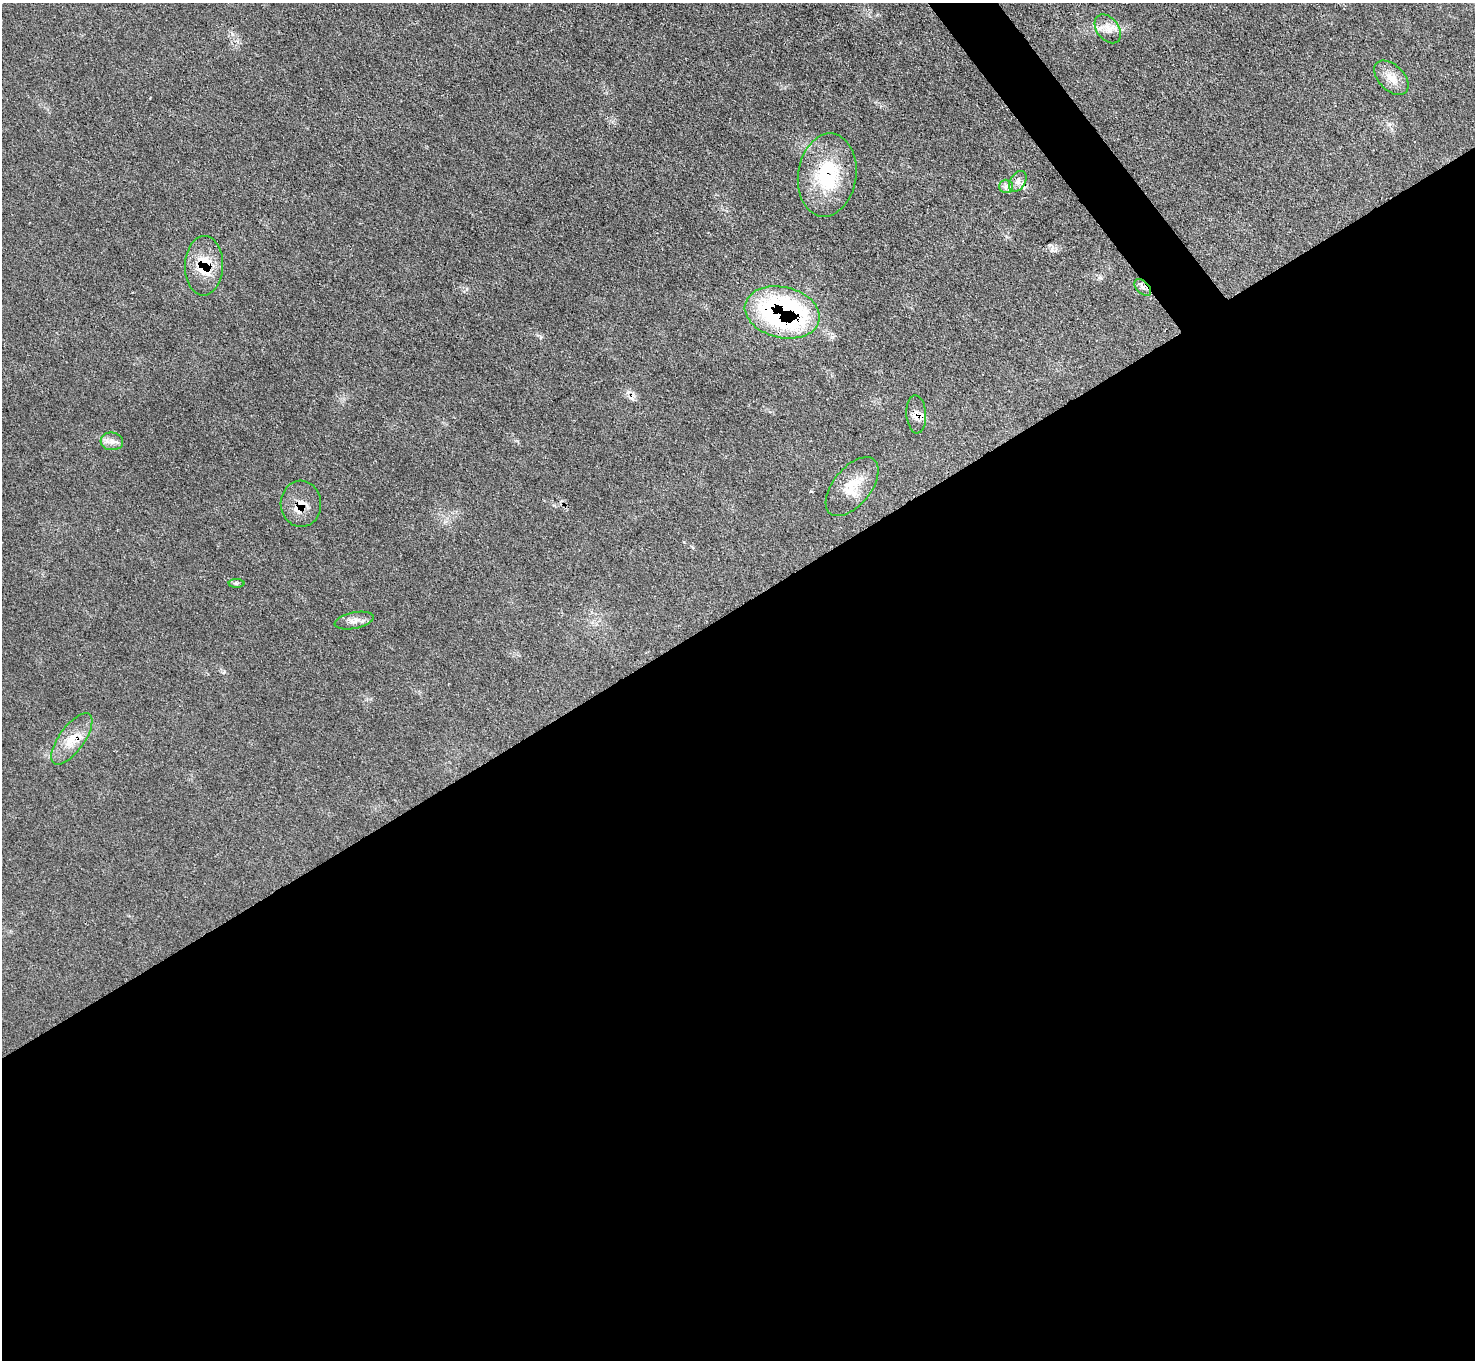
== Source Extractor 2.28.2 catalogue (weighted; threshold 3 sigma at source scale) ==
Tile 15 of 4 x 4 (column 3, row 4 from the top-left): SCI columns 2948-4420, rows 299-1656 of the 5895 x 5889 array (HDU 1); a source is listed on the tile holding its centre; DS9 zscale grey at full resolution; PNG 1477 x 1362 px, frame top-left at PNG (2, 3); each listed source drawn as its Kron ellipse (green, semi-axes under 4 px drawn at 4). Shown black and unused: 57% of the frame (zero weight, under 3 of 4 exposures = <1% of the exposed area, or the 3 px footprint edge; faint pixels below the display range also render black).
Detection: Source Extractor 2.28.2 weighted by HDU 2 'WHT'; one run over the whole footprint, this tile lists its part. Background 0.0784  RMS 0.004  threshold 0.0178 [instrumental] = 3 sigma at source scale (4.5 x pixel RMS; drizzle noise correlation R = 1.50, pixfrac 1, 0.05/0.05 arcsec/px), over >= 5 px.
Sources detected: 17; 2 cosmic-ray / hot-pixel residue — neither listed nor drawn; the other 15 listed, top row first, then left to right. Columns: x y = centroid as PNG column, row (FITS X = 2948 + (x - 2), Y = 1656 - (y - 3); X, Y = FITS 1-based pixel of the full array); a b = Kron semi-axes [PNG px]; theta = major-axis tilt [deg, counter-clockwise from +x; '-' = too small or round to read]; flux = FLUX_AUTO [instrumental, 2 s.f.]
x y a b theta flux
1108 29 16 11 -52 4.1
1391 78 21 12 -45 5.3
827 175 42 29 82 28
1018 181 12 7 58 2.1
1006 186 7 6 - 1.3
204 266 30 19 88 14
1143 287 10 6 -45 1.6
782 312 38 25 -13 100
916 414 19 9 -87 3.4
112 441 11 9 -6 2.4
852 487 35 19 51 11
301 504 23 20 -87 7.1
236 583 8 4 0 0.73
354 621 20 8 12 3.1
72 739 30 12 54 8.6
Overlapping masked pixels (flux is a lower limit): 7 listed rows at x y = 827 175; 204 266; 1143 287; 782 312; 916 414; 301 504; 72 739
Unlisted compact peaks at least as high as the median listed source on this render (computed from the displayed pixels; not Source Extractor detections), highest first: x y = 1052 249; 541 337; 1100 278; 232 34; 811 491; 684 542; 1389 124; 224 672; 833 337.